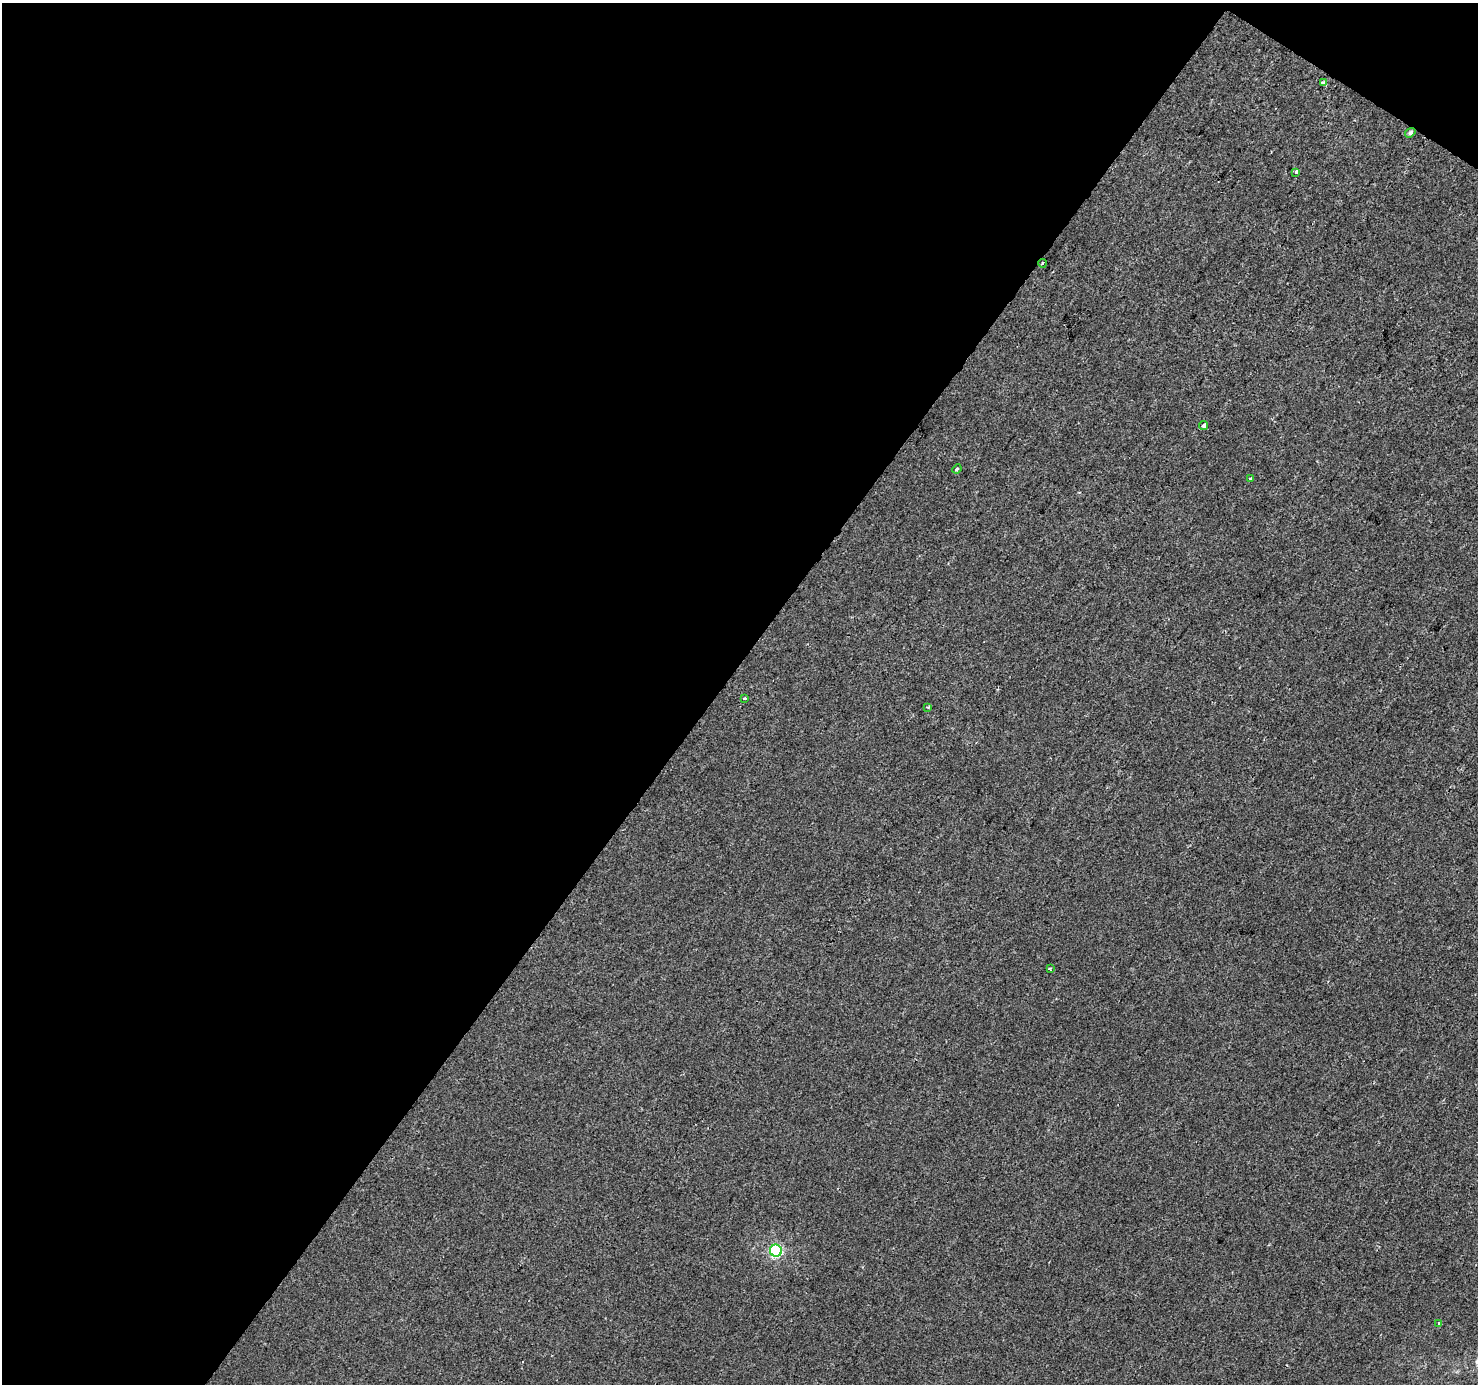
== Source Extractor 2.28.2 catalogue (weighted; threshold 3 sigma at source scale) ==
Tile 1 of 2 x 2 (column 1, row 1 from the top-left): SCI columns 1-1476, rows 1480-2861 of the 2951 x 2977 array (HDU 1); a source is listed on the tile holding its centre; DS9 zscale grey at full resolution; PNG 1480 x 1386 px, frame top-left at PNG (2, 3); each listed source drawn as its Kron ellipse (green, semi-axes under 4 px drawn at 4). Shown black and unused: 50% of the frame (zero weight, under 2 of 3 exposures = <1% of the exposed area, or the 3 px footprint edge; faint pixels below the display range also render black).
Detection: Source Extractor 2.28.2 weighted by HDU 2 'WHT'; one run over the whole footprint, this tile lists its part. Background -2.54e-04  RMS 0.0045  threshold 0.0201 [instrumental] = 3 sigma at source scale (4.5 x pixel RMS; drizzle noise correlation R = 1.50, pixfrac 1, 0.0396/0.0396 arcsec/px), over >= 5 px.
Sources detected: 12; all 12 listed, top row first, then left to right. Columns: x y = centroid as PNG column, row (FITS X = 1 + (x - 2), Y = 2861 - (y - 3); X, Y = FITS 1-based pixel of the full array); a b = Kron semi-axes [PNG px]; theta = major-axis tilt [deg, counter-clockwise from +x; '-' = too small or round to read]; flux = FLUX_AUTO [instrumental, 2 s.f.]
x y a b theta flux
1323 83 4 3 - 2.8
1410 133 5 4 - 1.1
1296 172 4 3 - 1.6
1043 263 4 3 - 2.8
1204 426 4 4 - 1.3
957 469 5 4 - 0.63
1251 479 3 3 - 2.2
744 698 3 2 - 1
928 707 3 2 - 0.55
1050 969 4 4 - 0.49
776 1251 6 6 - 59
1439 1324 3 3 - 0.86
Overlapping masked pixels (flux is a lower limit): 1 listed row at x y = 1043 263